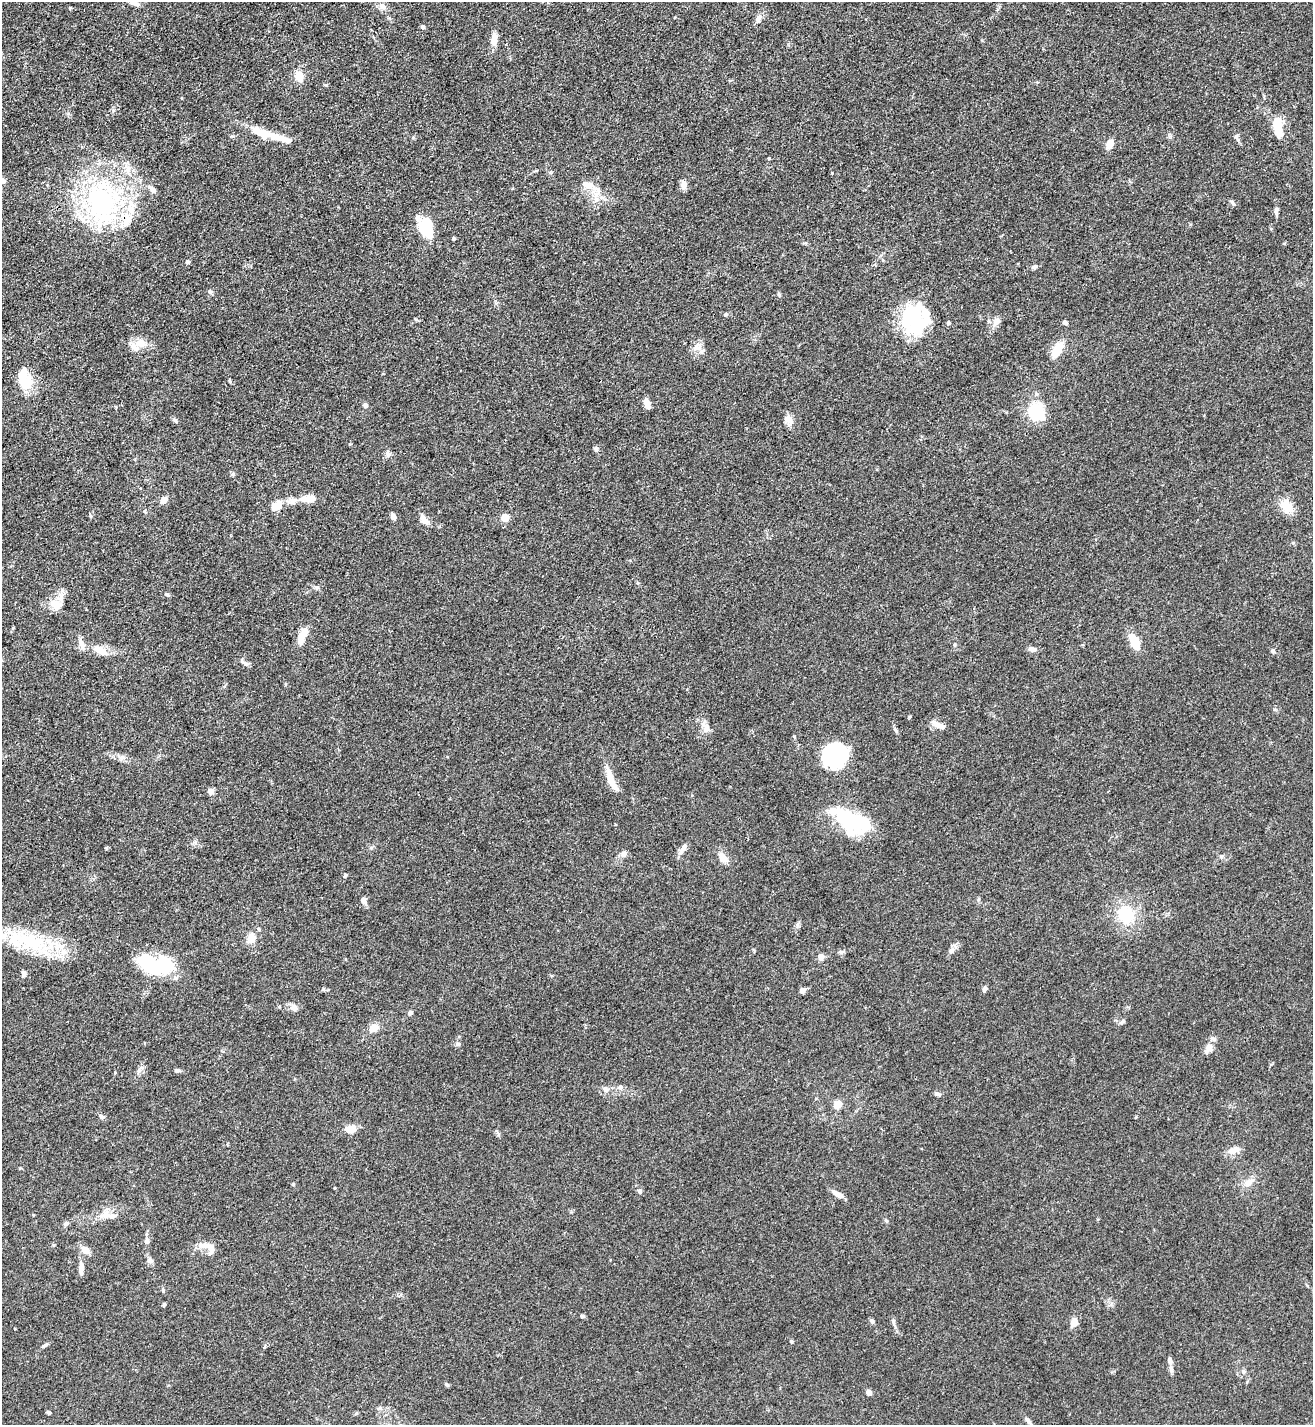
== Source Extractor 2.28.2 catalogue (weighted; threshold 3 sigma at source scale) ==
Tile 11 of 4 x 4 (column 3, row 3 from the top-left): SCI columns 2911-4221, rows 1425-2847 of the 5686 x 5693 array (HDU 1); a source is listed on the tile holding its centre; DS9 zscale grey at full resolution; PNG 1315 x 1427 px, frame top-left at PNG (2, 2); no overlay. Shown black and unused: <1% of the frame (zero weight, under 3 of 4 exposures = <1% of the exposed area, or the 3 px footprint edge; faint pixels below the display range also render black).
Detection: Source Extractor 2.28.2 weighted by HDU 2 'WHT'; one run over the whole footprint, this tile lists its part. Background 0.0677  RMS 0.0058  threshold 0.0263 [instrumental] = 3 sigma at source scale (4.5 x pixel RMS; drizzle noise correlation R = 1.50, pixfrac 1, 0.05/0.05 arcsec/px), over >= 5 px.
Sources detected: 139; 7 inside a brighter object's white glare — not listed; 12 inside a brighter listed object's ellipse — not listed separately; the other 120 listed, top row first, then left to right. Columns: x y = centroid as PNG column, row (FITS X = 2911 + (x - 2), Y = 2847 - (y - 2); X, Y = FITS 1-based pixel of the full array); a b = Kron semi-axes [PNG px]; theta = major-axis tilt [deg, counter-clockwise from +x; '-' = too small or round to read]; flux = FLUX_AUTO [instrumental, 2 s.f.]
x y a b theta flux
134 3 18 7 -23 4.5
382 6 10 8 -49 2.9
758 19 12 7 60 2.7
423 27 5 5 - 1.3
494 39 17 8 84 4.8
299 76 10 8 -71 8.2
1279 128 23 10 87 9.3
263 134 32 10 -21 14
1109 144 9 6 63 6.3
2 181 9 7 -7 3.3
684 184 10 7 89 3.7
588 185 23 9 -19 6.9
152 190 11 6 -46 2.9
596 200 7 4 19 1.4
102 203 67 45 -85 100
1233 203 8 4 -59 1.1
1276 211 12 5 86 1.8
426 228 23 15 -77 18
453 239 3 3 - 1
883 260 6 4 -88 0.72
188 262 4 4 - 1.8
1035 267 7 5 32 1.4
210 292 6 5 - 1.2
779 294 6 4 -44 0.8
726 314 7 4 7 0.94
913 314 40 23 71 38
996 322 13 8 55 4.1
948 323 5 4 - 1.3
1065 323 6 5 - 1.4
141 343 11 8 -11 7.3
697 347 16 9 18 4.2
1058 347 15 11 49 7.6
29 379 27 10 81 8.8
647 403 11 6 -69 3.9
365 405 6 5 - 1.7
1034 412 22 19 -54 20
788 419 14 9 -42 4
175 420 7 5 -37 1.2
596 449 6 5 - 1.2
388 454 8 7 - 2.1
309 499 21 9 4 8.2
163 500 7 6 - 4.3
1286 506 16 12 -63 9.2
277 507 13 9 12 8.6
91 516 6 3 -70 0.67
393 517 7 6 - 2.6
505 518 5 4 - 16
425 521 11 8 -20 3
167 594 6 4 -20 0.9
56 605 18 13 -48 7.5
303 635 20 8 64 8
1134 641 16 7 -67 15
81 643 13 7 -60 3.4
1033 649 9 6 -5 2.8
100 650 20 9 -32 7
1273 651 5 5 - 0.97
245 663 11 5 -33 1.7
940 726 17 7 -23 3.8
706 727 17 8 -65 4.2
835 755 26 24 47 42
122 758 8 6 22 1.9
610 778 26 9 -75 8.1
211 791 7 6 - 2.6
850 822 43 22 -36 37
684 847 14 6 63 2.8
624 854 8 7 - 2.6
723 858 13 7 -51 5.6
345 875 6 4 62 0.82
363 901 10 6 -72 2
1126 914 18 16 -58 23
251 938 12 9 68 6.1
32 941 48 21 -16 44
951 950 10 7 43 2.5
841 952 7 5 20 1.2
821 957 5 5 - 4.4
157 967 47 16 -25 46
24 973 7 5 -71 1.6
985 989 7 4 72 1.8
802 991 6 6 - 2.1
294 1008 10 7 -78 2.7
410 1013 5 5 - 1.9
1122 1022 10 4 56 1.1
373 1028 12 8 32 4.8
458 1044 6 6 - 1.2
1208 1049 15 8 53 4
139 1070 16 4 62 2.4
178 1070 8 5 -9 1.2
115 1073 5 3 - 0.42
620 1087 7 6 - 1.5
605 1089 8 7 - 1.9
937 1094 9 4 -11 1.4
837 1105 8 7 - 5.8
102 1117 8 5 -31 1.5
351 1129 12 8 0 7.3
1231 1151 13 10 16 4.4
1249 1182 12 8 46 3.7
639 1191 6 5 - 1
837 1194 16 6 -28 3.5
105 1214 12 10 86 5
886 1221 6 4 -56 0.75
66 1224 6 6 - 1.4
147 1240 8 6 -88 1.9
204 1245 31 11 -37 6.4
85 1250 10 8 -36 4.3
150 1260 9 8 - 2
81 1268 17 6 -89 3.7
163 1290 6 4 -73 0.72
164 1305 5 4 - 0.73
582 1316 5 4 - 0.98
872 1321 7 5 -70 1.2
893 1321 8 5 -84 1.3
1074 1323 12 8 61 3.8
791 1341 5 4 - 0.81
1170 1360 9 6 -73 2.2
1243 1372 6 5 - 1.1
447 1385 6 4 -45 0.78
869 1392 5 5 - 2.9
48 1412 4 4 - 1.1
356 1413 6 4 3 0.73
1028 1421 13 5 -52 1.7
Isophote crosses this tile's border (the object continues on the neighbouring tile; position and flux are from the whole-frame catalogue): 2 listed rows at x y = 134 3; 2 181
Unlisted compact peaks at least as high as the median listed source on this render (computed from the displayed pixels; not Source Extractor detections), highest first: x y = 113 110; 326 85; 896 731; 1221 856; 233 474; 293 1184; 794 736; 1236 136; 769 158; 317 587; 323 989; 106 848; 45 1345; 498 1134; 1274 709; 230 381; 371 848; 910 716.